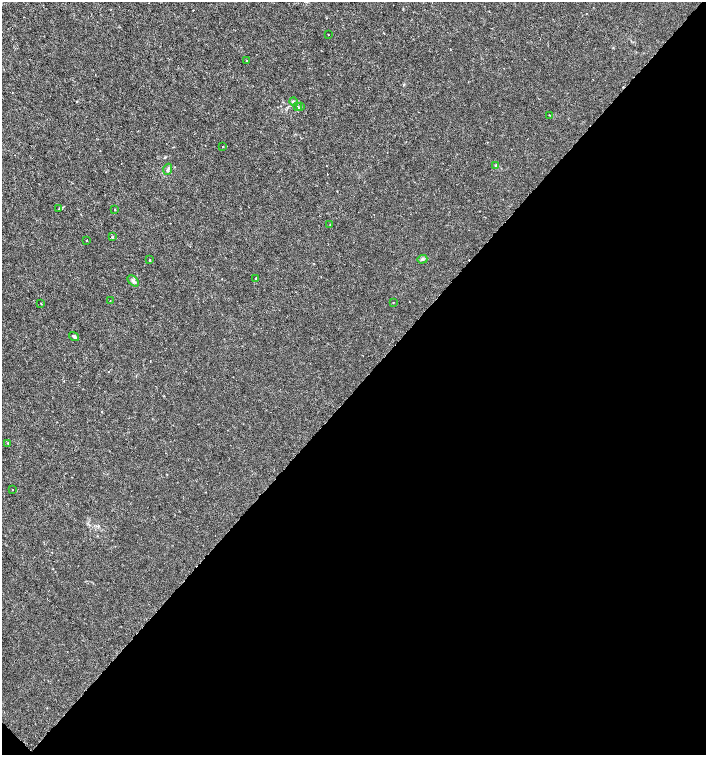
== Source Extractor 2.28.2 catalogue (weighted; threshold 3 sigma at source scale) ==
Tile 15 of 4 x 4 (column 3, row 4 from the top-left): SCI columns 3048-4455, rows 1-1506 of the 6029 x 6029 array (HDU 1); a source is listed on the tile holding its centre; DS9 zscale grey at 2 x 2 block average (1 PNG px = mean of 2 x 2 image px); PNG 708 x 757 px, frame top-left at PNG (2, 2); each listed source drawn as its Kron ellipse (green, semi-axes under 4 px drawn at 4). Shown black and unused: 49% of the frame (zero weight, under 3 of 6 exposures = <1% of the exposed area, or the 3 px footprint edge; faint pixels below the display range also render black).
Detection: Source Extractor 2.28.2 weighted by HDU 2 'WHT'; one run over the whole footprint, this tile lists its part. Background -1.77e-04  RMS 0.001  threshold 0.00422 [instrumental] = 3 sigma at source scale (4.09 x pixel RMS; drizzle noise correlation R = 1.36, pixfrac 0.8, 0.0396/0.0396 arcsec/px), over >= 5 px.
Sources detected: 25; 1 cosmic-ray / hot-pixel residue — neither listed nor drawn; the other 24 listed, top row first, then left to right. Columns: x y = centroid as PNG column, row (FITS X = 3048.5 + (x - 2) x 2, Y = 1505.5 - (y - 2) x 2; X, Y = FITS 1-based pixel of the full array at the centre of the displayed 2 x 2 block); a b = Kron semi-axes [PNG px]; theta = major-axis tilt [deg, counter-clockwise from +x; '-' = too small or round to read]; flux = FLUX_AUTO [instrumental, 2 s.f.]
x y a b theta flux
328 35 2 2 - 0.087
247 60 2 2 - 0.14
293 102 4 4 - 0.36
297 107 2 2 - 0.29
300 107 3 3 - 0.19
549 115 2 2 - 0.092
223 147 2 2 - 0.094
496 166 4 3 - 0.25
168 169 5 3 - 0.36
59 209 2 2 - 0.16
115 209 2 2 - 0.16
330 225 2 2 - 0.08
112 237 3 2 - 0.16
87 240 2 2 - 0.11
422 259 5 3 - 0.38
150 260 2 2 - 0.19
256 278 2 2 - 0.11
133 281 7 3 -43 0.5
110 301 2 2 - 0.08
393 302 2 2 - 0.092
41 303 2 2 - 0.15
74 336 5 3 - 0.33
8 443 2 2 - 0.12
12 489 2 2 - 0.09
Diffuse or blended objects may show on this block-average render without a row.